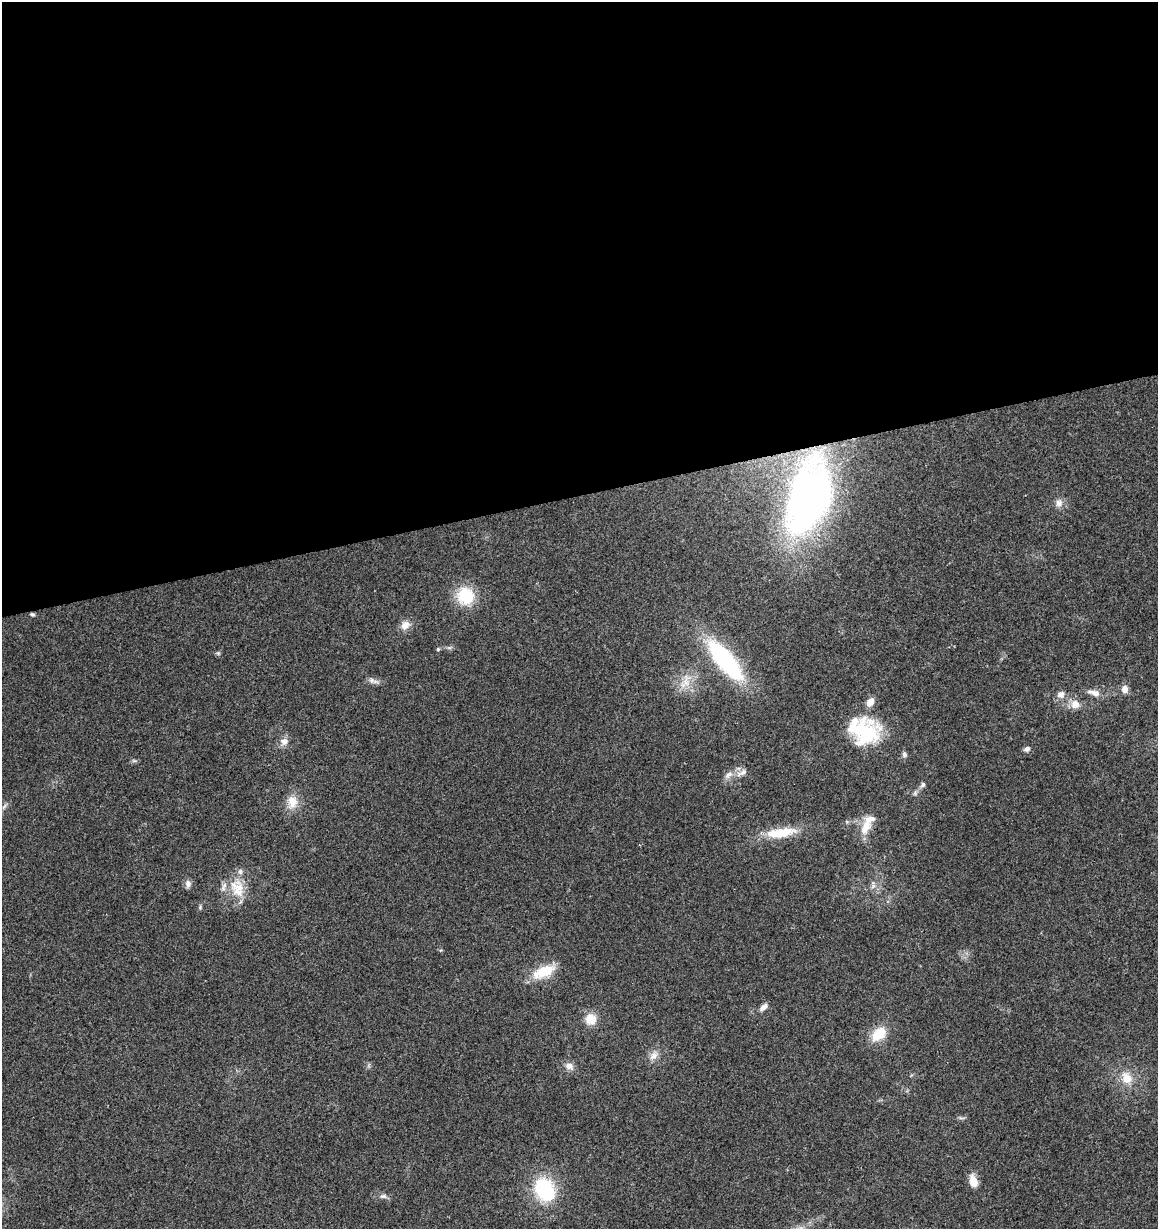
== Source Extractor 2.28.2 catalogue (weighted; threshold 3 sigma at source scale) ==
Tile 2 of 4 x 4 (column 2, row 1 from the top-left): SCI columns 1200-2355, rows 3746-4972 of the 4760 x 5028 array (HDU 1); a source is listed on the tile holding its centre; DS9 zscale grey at full resolution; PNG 1160 x 1231 px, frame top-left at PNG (2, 2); no overlay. Shown black and unused: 40% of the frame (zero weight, under 3 of 4 exposures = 5% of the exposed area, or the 3 px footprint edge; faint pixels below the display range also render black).
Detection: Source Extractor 2.28.2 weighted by HDU 2 'WHT'; one run over the whole footprint, this tile lists its part. Background 0.043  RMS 0.0036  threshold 0.016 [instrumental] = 3 sigma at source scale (4.5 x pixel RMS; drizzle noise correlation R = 1.50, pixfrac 1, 0.0396/0.0396 arcsec/px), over >= 5 px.
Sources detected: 44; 3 inside a brighter listed object's ellipse — not listed separately; the other 41 listed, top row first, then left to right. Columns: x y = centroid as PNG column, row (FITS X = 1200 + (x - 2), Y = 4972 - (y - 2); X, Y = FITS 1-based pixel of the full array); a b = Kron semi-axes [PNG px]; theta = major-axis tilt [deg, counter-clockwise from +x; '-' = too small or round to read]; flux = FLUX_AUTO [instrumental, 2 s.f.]
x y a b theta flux
809 499 65 36 71 170
1059 503 11 10 - 2.1
465 596 18 17 - 15
32 614 6 4 -19 0.62
405 625 13 11 50 2.8
449 648 6 4 18 0.64
438 649 5 4 - 0.46
218 653 6 4 -44 0.52
725 660 52 17 -50 46
372 680 8 6 -71 1.2
686 681 27 12 65 6.2
1125 689 10 8 85 2
1094 693 19 7 -14 2.7
1061 694 11 9 31 2
1075 704 12 12 - 3.4
866 733 35 32 57 25
284 741 11 10 - 2.3
1027 749 7 6 - 1.3
904 754 8 6 -68 0.95
134 761 7 4 -18 0.58
743 772 9 7 60 1.4
728 775 13 7 37 2.1
923 785 7 6 - 0.95
915 793 8 5 77 0.84
292 802 17 14 -82 4.9
4 806 9 3 45 0.8
866 827 24 12 66 5.9
781 833 37 11 8 12
188 883 10 8 -83 1.6
873 886 8 5 45 1
237 888 29 20 -70 10
544 971 27 12 25 10
763 1007 12 6 40 1.8
591 1019 12 12 - 5.5
879 1034 19 13 42 8.3
654 1056 15 9 45 2.5
569 1066 10 9 - 2.2
1127 1078 19 14 -60 6
973 1181 13 8 -74 4.9
545 1190 23 18 -58 27
383 1196 10 6 -1 1.2
Overlapping masked pixels (flux is a lower limit): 1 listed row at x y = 32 614